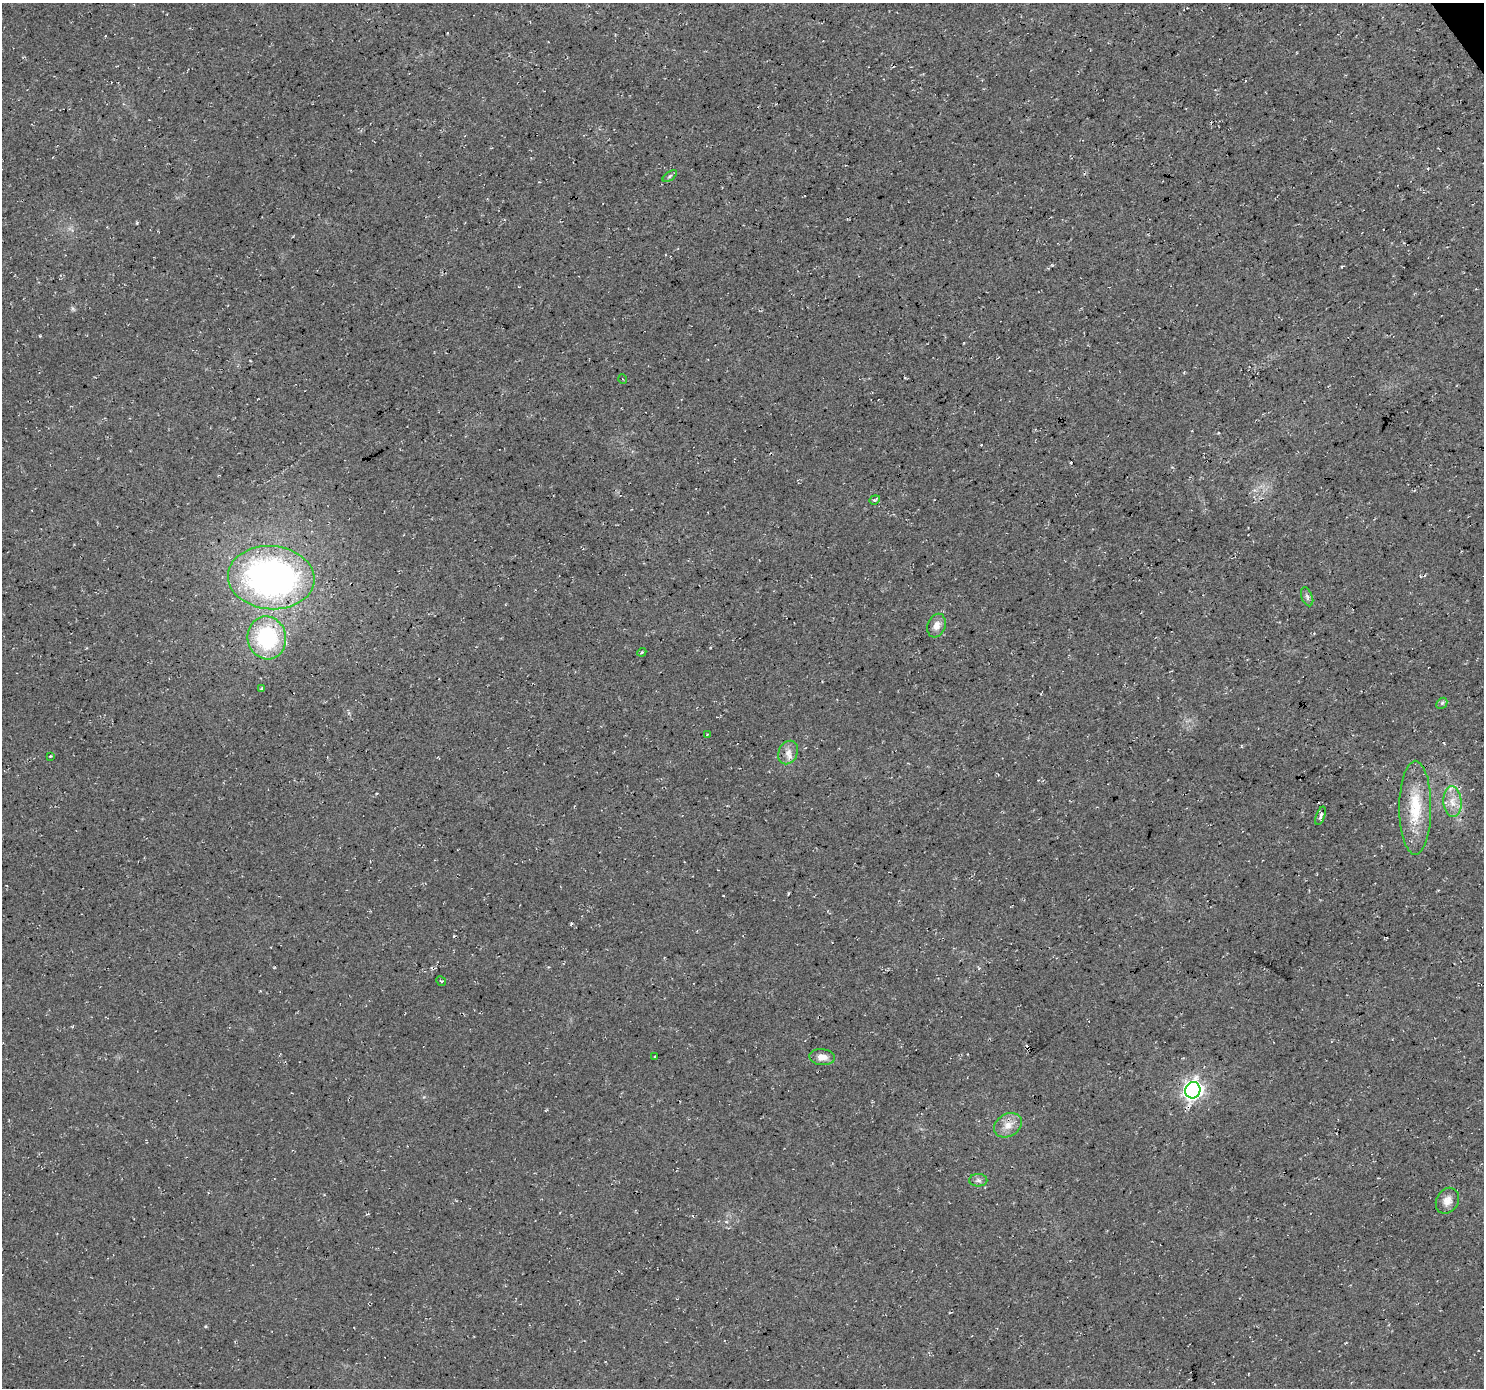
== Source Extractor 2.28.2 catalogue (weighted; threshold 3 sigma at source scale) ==
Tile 10 of 4 x 4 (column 2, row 3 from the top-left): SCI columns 1488-2969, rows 1574-2959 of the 5932 x 5855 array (HDU 1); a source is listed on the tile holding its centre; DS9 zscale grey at full resolution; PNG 1486 x 1390 px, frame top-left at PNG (2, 3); each listed source drawn as its Kron ellipse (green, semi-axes under 4 px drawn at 4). Shown black and unused: <1% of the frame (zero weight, under 3 of 4 exposures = <1% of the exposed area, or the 3 px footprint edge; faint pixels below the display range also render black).
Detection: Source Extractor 2.28.2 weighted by HDU 2 'WHT'; one run over the whole footprint, this tile lists its part. Background 0.0207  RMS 0.0059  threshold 0.0267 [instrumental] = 3 sigma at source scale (4.5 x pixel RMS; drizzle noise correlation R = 1.50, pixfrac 1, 0.0396/0.0396 arcsec/px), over >= 5 px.
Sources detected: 26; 3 cosmic-ray / hot-pixel residue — neither listed nor drawn; the other 23 listed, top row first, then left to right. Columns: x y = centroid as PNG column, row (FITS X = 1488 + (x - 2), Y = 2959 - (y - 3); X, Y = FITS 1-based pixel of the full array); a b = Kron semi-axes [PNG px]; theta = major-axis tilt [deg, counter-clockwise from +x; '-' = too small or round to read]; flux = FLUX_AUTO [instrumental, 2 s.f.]
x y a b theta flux
670 176 8 4 36 1.1
623 379 4 3 - 0.66
875 500 6 4 20 0.93
271 578 43 31 -4 220
1307 597 10 5 -70 1.8
937 626 12 9 69 4.4
267 638 21 19 -79 55
642 652 4 3 - 0.62
262 688 4 3 - 0.83
1442 703 6 4 45 1
707 734 3 2 - 0.51
788 752 12 9 64 4.3
50 756 2 2 - 0.49
1452 802 15 9 -85 6.9
1415 808 47 16 90 28
1321 816 10 4 70 1.5
441 981 5 3 - 0.57
655 1057 3 3 - 4.3
822 1057 13 8 -4 5
1193 1090 8 7 - 270
1008 1125 15 11 32 6.7
978 1180 9 6 0 1.8
1447 1201 13 11 58 4.7